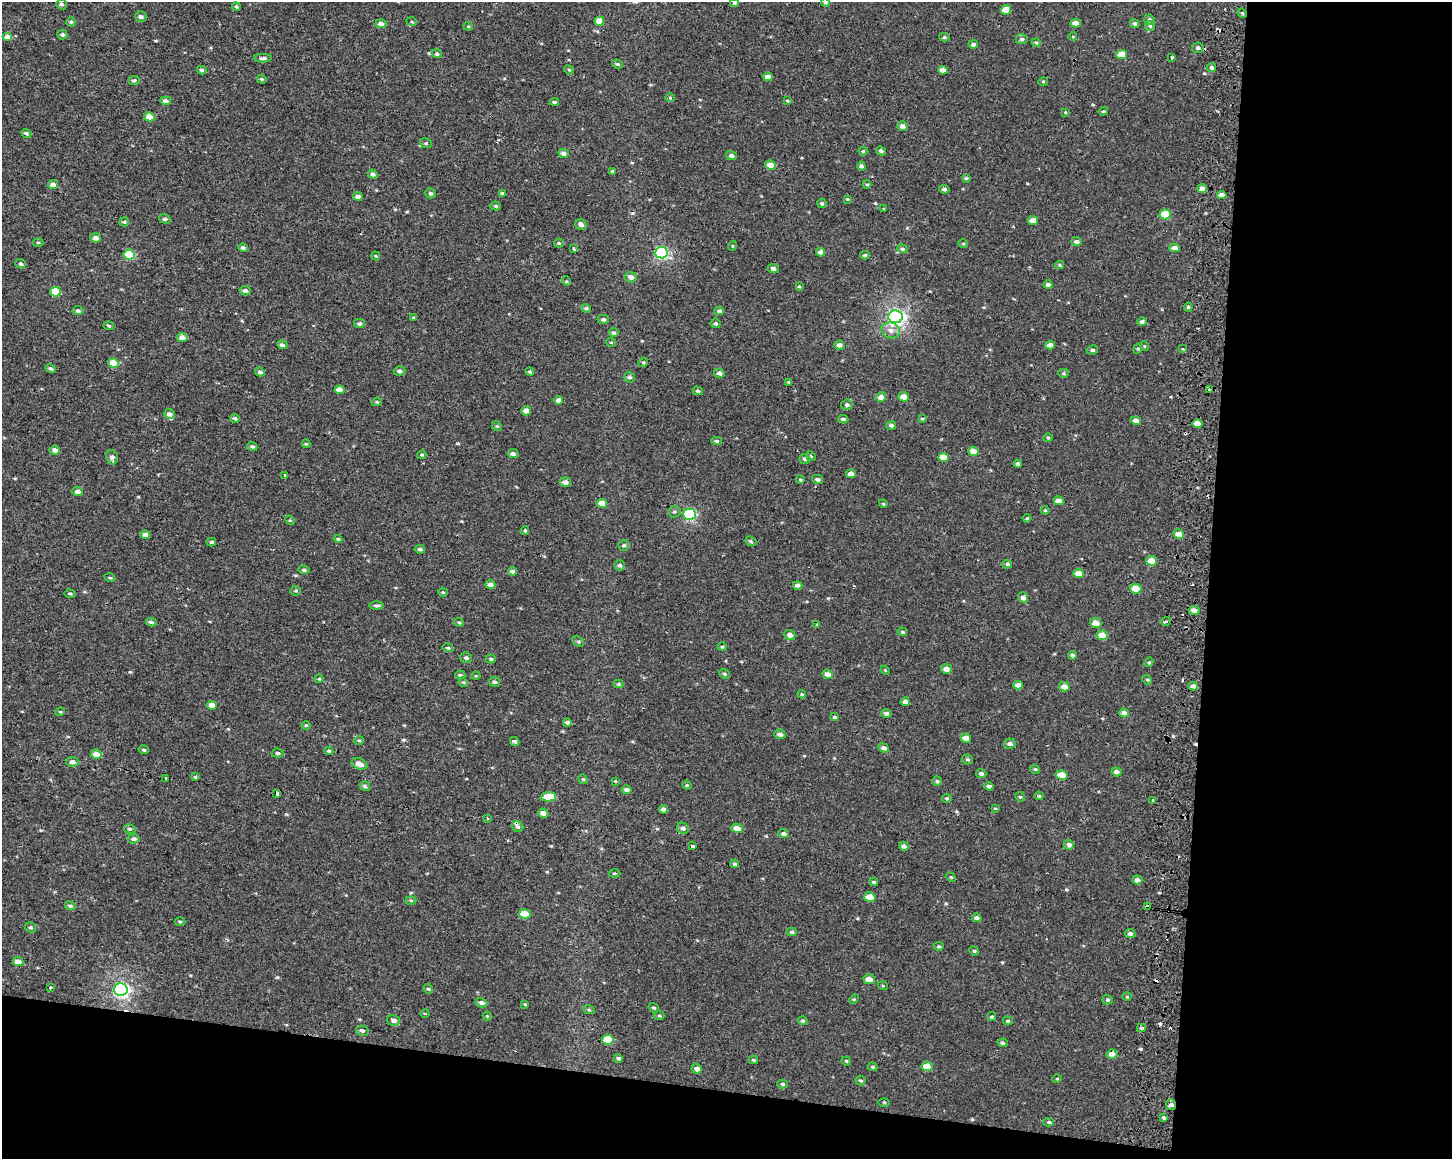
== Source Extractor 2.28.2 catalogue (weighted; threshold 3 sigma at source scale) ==
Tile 12 of 3 x 4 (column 3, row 4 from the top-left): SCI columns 3226-4675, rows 4-1160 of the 4943 x 4643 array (HDU 1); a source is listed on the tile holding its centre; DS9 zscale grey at full resolution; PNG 1454 x 1161 px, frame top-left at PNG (2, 2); each listed source drawn as its Kron ellipse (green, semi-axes under 4 px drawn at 4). Shown black and unused: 23% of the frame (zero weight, under 2 of 3 exposures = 2% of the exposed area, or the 3 px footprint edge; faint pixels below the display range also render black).
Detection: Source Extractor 2.28.2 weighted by HDU 2 'WHT'; one run over the whole footprint, this tile lists its part. Background 1.53e-04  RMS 0.0035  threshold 0.0158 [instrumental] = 3 sigma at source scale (4.5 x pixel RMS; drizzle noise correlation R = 1.50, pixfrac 1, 0.0396/0.0396 arcsec/px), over >= 5 px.
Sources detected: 346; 11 cosmic-ray / hot-pixel residue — neither listed nor drawn; the other 335 listed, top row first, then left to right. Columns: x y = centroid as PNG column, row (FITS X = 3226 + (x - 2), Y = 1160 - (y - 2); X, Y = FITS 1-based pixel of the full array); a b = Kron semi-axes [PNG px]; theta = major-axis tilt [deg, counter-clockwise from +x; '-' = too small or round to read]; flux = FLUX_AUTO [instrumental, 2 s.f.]
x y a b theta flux
734 3 4 4 - 0.4
825 3 4 4 - 0.47
61 4 5 5 - 0.72
236 7 4 3 - 0.47
1006 10 5 4 - 4.3
1242 13 5 4 - 0.53
141 17 6 5 - 1
1149 20 5 5 - 0.85
599 21 5 4 - 3.3
71 22 4 4 - 0.48
412 22 5 3 - 0.35
1075 23 5 4 - 1.9
381 24 5 4 - 1.5
1135 24 5 4 - 0.7
468 26 4 4 - 0.39
1150 26 5 5 - 0.57
62 34 5 5 - 0.76
8 37 5 4 - 2
944 37 5 4 - 0.59
1073 37 4 3 - 0.23
1022 39 6 5 - 0.79
1036 43 4 4 - 0.42
973 45 5 4 - 1.2
1198 48 6 5 - 0.91
437 54 5 4 - 0.67
1122 55 5 4 - 4.6
1172 57 3 3 - 0.64
263 58 9 4 0 0.92
618 64 5 4 - 0.52
1212 68 4 4 - 0.77
202 70 4 4 - 0.66
569 70 5 3 - 0.37
943 70 5 4 - 2
768 77 4 4 - 2.4
262 79 5 4 - 0.47
134 80 5 4 - 0.66
1043 81 5 3 - 0.33
670 98 5 3 - 0.3
166 101 5 4 - 1.3
787 101 4 3 - 0.36
554 102 4 3 - 0.58
1103 111 5 4 - 0.44
1065 112 4 3 - 0.29
149 117 5 4 - 3.9
902 126 5 4 - 1.4
26 133 5 4 - 0.67
426 143 6 5 - 0.56
863 151 4 4 - 0.42
881 151 5 4 - 0.78
564 153 5 4 - 1.3
731 156 5 4 - 0.95
770 165 5 4 - 2.7
861 166 4 4 - 0.75
612 171 4 3 - 0.45
373 174 5 4 - 0.98
966 178 4 4 - 0.46
867 184 4 3 - 0.39
53 185 5 4 - 1.7
944 189 5 4 - 0.78
1202 189 4 4 - 1.9
430 193 5 4 - 0.68
502 193 3 3 - 0.37
1222 195 4 4 - 1.8
358 196 4 4 - 1.6
847 199 4 4 - 0.32
822 203 4 4 - 0.62
496 206 5 4 - 0.5
884 209 3 3 - 0.29
1165 214 5 5 - 9.6
165 219 6 4 -18 0.73
1033 221 5 4 - 2.1
124 222 5 4 - 0.47
581 224 6 5 - 1.2
96 238 5 4 - 1.5
1076 241 5 4 - 0.93
38 243 5 3 - 0.31
559 243 5 4 - 0.45
963 243 5 3 - 0.3
732 246 5 3 - 0.28
243 248 5 4 - 0.94
1175 248 5 4 - 1.6
574 249 4 3 - 0.69
902 249 5 4 - 0.48
820 252 4 4 - 1.6
661 253 6 6 - 40
129 254 5 5 - 14
865 255 4 4 - 0.55
376 256 4 4 - 0.34
21 264 5 4 - 0.68
1060 265 4 4 - 0.4
773 269 5 4 - 0.97
631 277 6 5 - 1.6
566 281 5 3 - 0.37
1048 285 4 4 - 1.1
799 286 4 3 - 0.35
245 291 5 4 - 0.91
55 292 5 5 - 8.9
1188 307 4 4 - 0.56
586 308 5 4 - 0.72
78 311 5 4 - 0.77
719 311 5 4 - 0.76
414 317 4 3 - 0.34
896 317 7 6 - 94
603 319 5 4 - 0.73
1142 322 5 4 - 0.71
716 323 5 5 - 0.57
359 324 6 5 - 0.85
109 326 5 3 - 0.44
891 330 9 7 -15 2
614 333 5 4 - 0.58
182 337 5 4 - 1.8
611 342 5 3 - 0.29
282 345 5 4 - 0.85
839 345 5 4 - 1.3
1050 345 5 4 - 1.8
1144 346 5 3 - 0.28
1138 349 5 4 - 0.48
1183 349 3 3 - 0.38
1092 350 6 4 11 0.59
643 362 5 4 - 0.45
113 363 5 4 - 7.4
50 368 5 4 - 0.67
400 371 6 4 -1 0.78
260 372 5 4 - 0.88
530 372 4 3 - 0.65
719 373 5 4 - 1.2
1064 373 5 4 - 0.47
629 377 5 5 - 0.73
789 382 4 3 - 0.36
1209 389 3 3 - 1.5
339 390 5 4 - 3
698 391 5 4 - 0.56
881 397 5 4 - 2.2
904 397 5 4 - 2.8
559 400 4 4 - 1.9
377 402 5 4 - 0.4
847 405 6 5 - 0.76
526 411 5 5 - 1.7
169 414 6 5 - 1.5
235 418 4 3 - 0.62
843 419 5 3 - 0.55
922 419 4 3 - 0.36
1136 421 5 4 - 2
1198 424 5 4 - 3
891 425 5 4 - 0.8
497 426 5 4 - 0.44
1048 437 5 3 - 0.36
716 441 5 4 - 0.58
306 444 4 4 - 0.34
252 447 5 4 - 0.7
55 450 5 4 - 1.6
973 451 5 4 - 2.5
513 454 5 4 - 0.94
422 455 4 3 - 0.45
811 456 5 4 - 0.41
112 457 7 5 -77 1.2
943 457 5 4 - 4.6
805 459 5 5 - 0.73
1018 464 4 4 - 0.82
851 474 5 4 - 1.9
285 475 3 3 - 0.41
817 479 5 4 - 0.84
800 480 4 3 - 0.4
565 482 5 5 - 1.6
78 492 5 4 - 1.6
1059 501 5 4 - 1.9
602 503 5 4 - 3.4
883 504 4 3 - 0.33
1045 510 4 4 - 0.38
674 512 6 6 - 0.62
690 514 6 5 - 32
1027 518 4 4 - 0.43
290 520 5 4 - 0.38
525 531 4 4 - 0.43
1179 534 5 4 - 2.6
145 535 5 4 - 2.2
338 539 4 3 - 0.49
751 541 6 4 -22 0.5
212 542 4 3 - 0.58
624 545 5 5 - 0.65
420 549 5 4 - 0.74
1151 561 5 5 - 3.8
1007 564 5 3 - 0.59
620 565 5 5 - 0.75
304 570 5 4 - 0.64
512 571 4 4 - 0.85
1079 573 5 4 - 3.4
110 578 5 3 - 0.35
490 584 5 4 - 1.7
798 585 5 4 - 0.99
1136 589 5 4 - 5.9
296 591 5 4 - 0.45
443 592 4 4 - 0.38
70 594 5 3 - 0.45
1023 598 5 5 - 1.4
377 606 7 3 0 0.66
1194 610 5 4 - 1.3
1166 621 5 3 - 2.4
151 622 5 3 - 0.88
459 622 4 4 - 0.42
1096 623 5 5 - 2.9
816 625 4 2 - 0.29
902 632 5 4 - 0.4
790 635 6 5 - 1.4
1102 635 5 5 - 4.9
578 642 6 4 -29 0.49
722 647 4 4 - 0.39
448 648 6 4 -16 0.49
1072 655 4 4 - 0.77
466 658 6 5 - 0.76
491 659 5 4 - 0.58
1149 662 5 3 - 0.39
946 669 5 4 - 1.8
885 670 5 4 - 0.33
724 674 5 4 - 0.55
827 674 5 4 - 1.8
460 675 5 4 - 0.5
476 676 4 3 - 0.28
319 679 4 4 - 0.35
1147 680 5 4 - 0.41
463 682 5 4 - 0.36
494 682 5 5 - 0.76
618 684 5 4 - 0.44
1018 685 5 4 - 2.2
1193 686 5 4 - 1.7
1064 687 5 4 - 2.3
802 694 4 3 - 0.44
905 702 5 4 - 1.5
212 705 5 4 - 2.4
60 712 5 3 - 0.31
886 713 5 4 - 0.88
1124 713 5 4 - 1.4
834 717 4 3 - 0.45
567 722 4 3 - 0.84
306 725 5 3 - 0.36
780 734 5 4 - 1.2
966 738 5 4 - 1.9
359 741 5 3 - 0.37
515 741 5 4 - 0.88
1010 744 6 5 - 1
884 748 5 4 - 1.2
144 750 5 3 - 0.45
329 751 4 4 - 0.55
278 753 6 4 -3 0.59
96 754 5 4 - 3.3
968 759 5 5 - 0.55
72 762 6 4 -10 1.1
359 764 8 5 -24 2.2
1035 769 5 4 - 0.41
1116 772 5 4 - 1.3
981 774 5 4 - 0.76
1062 775 5 4 - 5.2
195 777 4 3 - 0.42
166 778 3 3 - 2.9
583 779 5 4 - 0.35
615 781 4 3 - 0.29
937 781 5 4 - 0.53
687 785 4 4 - 0.41
365 786 6 4 -34 0.67
989 786 4 3 - 0.81
627 790 5 4 - 1.3
277 793 4 3 - 4.4
1039 796 4 3 - 0.38
548 797 8 4 3 6.7
1020 797 5 4 - 0.4
947 798 5 4 - 0.42
1153 800 3 3 - 0.84
995 808 4 2 - 0.29
663 809 4 4 - 1.3
543 813 5 4 - 2.1
487 819 3 3 - 0.79
518 827 6 5 - 0.86
683 828 6 5 - 1.1
737 828 5 4 - 2.7
130 829 6 4 -13 0.59
783 834 5 4 - 0.98
134 839 6 4 11 0.94
1069 845 5 5 - 1.2
692 846 4 3 - 1.5
904 846 5 4 - 1.1
735 864 4 3 - 0.6
614 873 6 3 0 0.4
951 877 5 3 - 0.37
1137 880 5 4 - 1.5
874 882 4 3 - 0.48
870 897 6 4 -10 4.4
411 900 5 3 - 0.36
70 906 5 3 - 0.53
1148 907 4 3 - 4.4
525 914 6 4 -7 6
977 918 5 4 - 0.71
180 921 5 3 - 0.39
31 927 5 5 - 0.54
792 932 5 4 - 0.61
1130 934 5 4 - 0.91
939 946 5 4 - 0.5
974 951 5 4 - 0.41
18 961 5 4 - 2.1
869 979 6 5 - 2.7
883 986 5 3 - 0.26
50 987 3 3 - 1.4
121 989 7 6 - 77
428 989 5 4 - 0.42
1127 997 5 3 - 0.3
854 999 5 4 - 0.37
1107 1000 5 4 - 0.52
481 1003 6 4 -14 0.93
525 1004 4 3 - 0.3
654 1008 5 4 - 0.53
589 1010 6 3 -19 0.43
425 1013 5 3 - 0.29
487 1016 4 4 - 0.29
659 1016 5 3 - 0.41
992 1017 4 4 - 0.53
394 1020 7 5 -15 1.2
803 1021 5 4 - 0.54
1008 1021 5 4 - 0.45
1142 1028 4 4 - 0.43
362 1031 6 5 - 0.79
608 1040 6 5 - 7.9
1003 1043 5 4 - 0.54
1112 1054 5 4 - 2.2
618 1058 4 4 - 0.52
753 1060 4 4 - 0.34
846 1061 4 4 - 0.4
927 1066 5 5 - 4.6
872 1067 5 4 - 0.43
697 1069 5 5 - 1.3
1057 1079 5 3 - 0.26
860 1081 5 5 - 0.56
783 1084 5 4 - 0.51
884 1102 5 3 - 0.33
1171 1105 5 5 - 1.1
1164 1118 4 4 - 0.5
1049 1122 5 4 - 0.58
Overlapping masked pixels (flux is a lower limit): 2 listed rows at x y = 1148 907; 1171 1105
Isophote crosses this tile's border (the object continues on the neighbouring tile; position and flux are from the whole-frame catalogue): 1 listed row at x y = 825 3